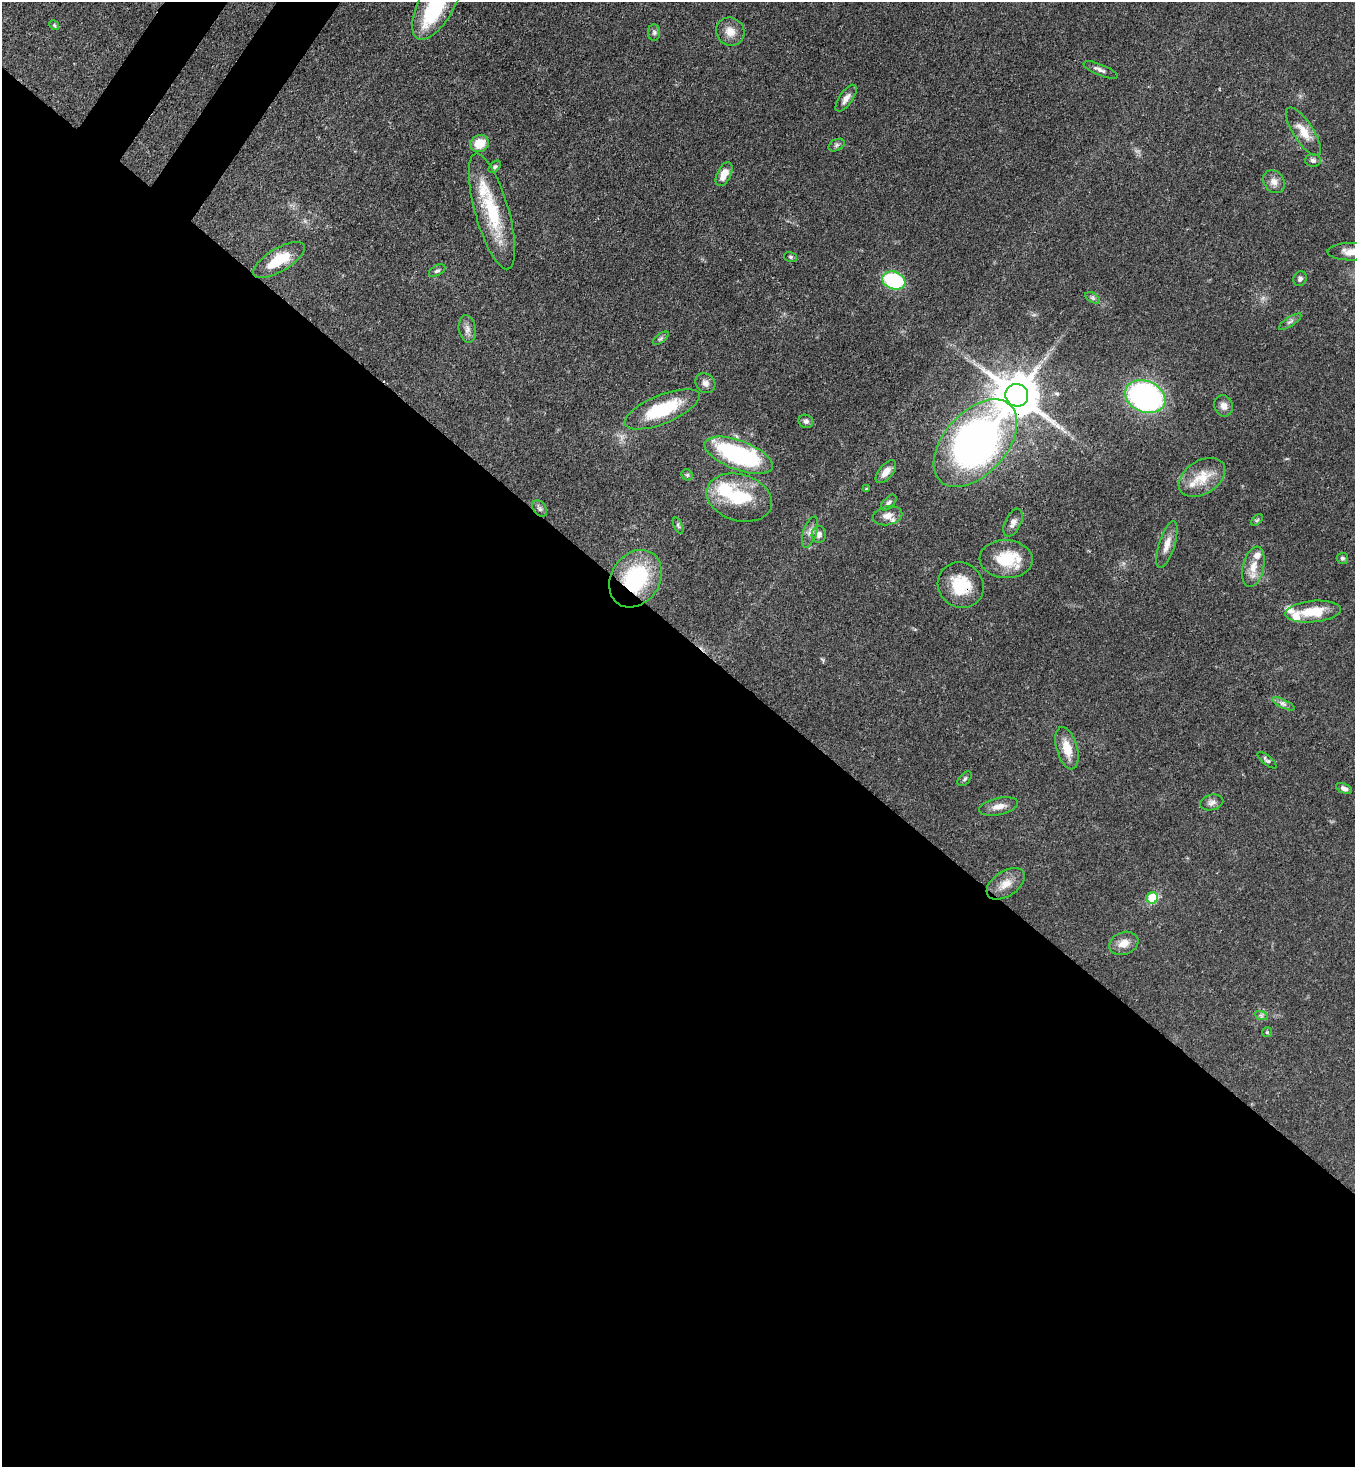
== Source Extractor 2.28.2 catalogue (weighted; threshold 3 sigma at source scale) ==
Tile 14 of 4 x 4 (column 2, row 4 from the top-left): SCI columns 1719-3071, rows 60-1524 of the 6003 x 5980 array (HDU 1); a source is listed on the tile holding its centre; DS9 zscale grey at full resolution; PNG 1357 x 1469 px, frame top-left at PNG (2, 2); each listed source drawn as its Kron ellipse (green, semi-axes under 4 px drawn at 4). Shown black and unused: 58% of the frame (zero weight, under 3 of 4 exposures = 7% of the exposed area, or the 3 px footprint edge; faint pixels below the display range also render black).
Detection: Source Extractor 2.28.2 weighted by HDU 2 'WHT'; one run over the whole footprint, this tile lists its part. Background 0.0899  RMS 0.0041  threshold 0.0183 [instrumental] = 3 sigma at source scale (4.5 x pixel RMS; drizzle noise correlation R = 1.50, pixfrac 1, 0.05/0.05 arcsec/px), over >= 5 px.
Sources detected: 72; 2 inside a brighter object's white glare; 1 cosmic-ray / hot-pixel residue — neither listed nor drawn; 5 inside a brighter listed object's ellipse — not listed separately; the other 64 listed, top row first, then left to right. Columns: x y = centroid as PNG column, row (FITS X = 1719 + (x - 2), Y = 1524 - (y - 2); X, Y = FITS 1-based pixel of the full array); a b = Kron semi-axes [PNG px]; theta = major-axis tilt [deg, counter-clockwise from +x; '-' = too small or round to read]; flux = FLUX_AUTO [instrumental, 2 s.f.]
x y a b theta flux
438 2 41 18 61 31
54 25 5 4 - 0.54
654 32 8 6 -90 0.98
730 32 14 13 - 4.6
1101 70 18 5 -22 1.8
846 98 16 6 55 2.7
1303 132 28 10 -57 6.3
479 143 10 8 27 8
837 145 8 5 27 1
1313 160 8 6 -2 1.3
495 167 7 5 45 0.76
724 174 13 7 64 4.1
1274 182 12 10 -52 2.8
492 211 60 16 -74 25
1352 252 24 9 1 5.5
791 257 6 5 - 0.67
279 260 29 11 31 13
437 271 9 5 30 0.96
1300 279 8 6 68 1.2
894 280 12 8 -19 37
1093 298 8 4 -32 0.85
1290 322 13 4 33 1.2
467 329 14 8 -81 2.4
661 338 9 4 35 0.88
705 383 11 9 -45 2.1
1017 395 11 11 - 1700
1145 397 21 15 -23 110
1224 406 11 9 -68 2.6
662 409 40 14 22 23
806 421 7 6 - 1.2
975 443 52 31 48 220
739 455 36 14 -20 50
886 472 14 7 50 3.2
687 475 6 5 - 0.64
1202 477 25 16 32 10
866 489 3 3 - 0.55
739 498 33 23 -16 23
889 503 10 5 45 1.1
540 509 9 6 -50 1.1
888 516 15 9 12 3.7
1257 520 7 4 44 0.63
1013 523 15 8 64 2.3
678 526 9 4 -68 0.85
810 532 16 6 71 2.4
819 535 8 7 - 2.2
1167 544 24 8 73 4.1
1342 558 6 5 - 0.86
1006 559 26 19 -4 16
1253 567 20 10 77 5.7
635 579 31 24 56 36
961 585 24 22 -40 14
1313 612 28 10 6 12
1283 704 12 4 -25 1.5
1067 748 22 10 -74 7.3
1267 760 12 4 -40 1
965 779 9 5 46 0.91
1344 788 8 5 -23 1.3
1212 802 12 7 13 1.9
998 806 20 8 12 3.5
1006 884 21 12 34 5.2
1152 898 6 5 - 14
1124 943 15 11 20 4.3
1261 1015 7 4 -19 0.88
1267 1032 5 5 - 0.51
Overlapping masked pixels (flux is a lower limit): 4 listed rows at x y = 1017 395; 975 443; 635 579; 961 585
Isophote crosses this tile's border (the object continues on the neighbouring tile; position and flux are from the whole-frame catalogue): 2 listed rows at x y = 438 2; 1352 252